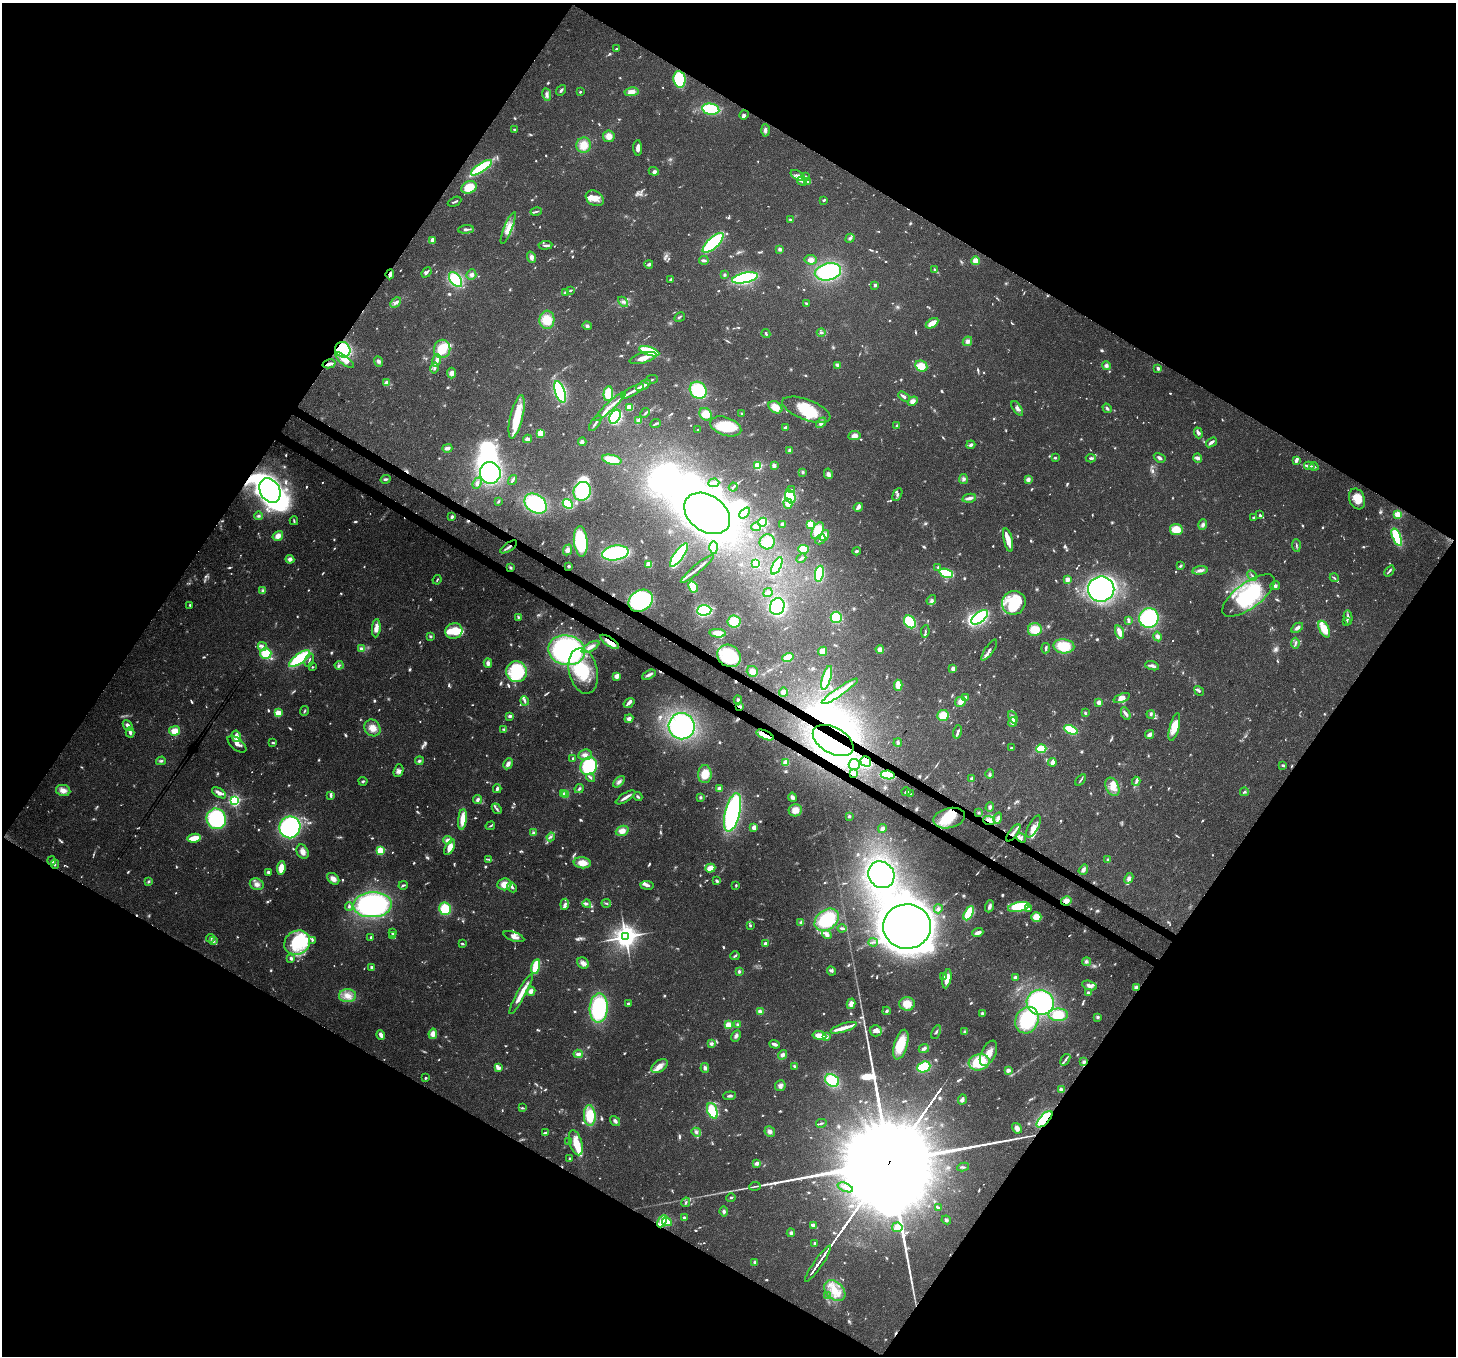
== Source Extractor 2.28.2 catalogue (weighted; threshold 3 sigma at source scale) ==
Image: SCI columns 77-5889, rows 355-5769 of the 5960 x 6058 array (HDU 1 of 3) = the unmasked area's bounding box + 8 px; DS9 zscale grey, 4 x 4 block average (1 PNG px = mean of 4 x 4 image px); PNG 1458 x 1358 px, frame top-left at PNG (2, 3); each listed source drawn as its Kron ellipse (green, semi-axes under 4 px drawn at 4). Shown black and unused: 49% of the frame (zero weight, under 3 of 4 exposures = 8% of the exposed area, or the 3 px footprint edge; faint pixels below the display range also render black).
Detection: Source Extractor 2.28.2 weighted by HDU 2 'WHT'. Background 0.0595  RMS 0.0035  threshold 0.0158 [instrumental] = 3 sigma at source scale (4.5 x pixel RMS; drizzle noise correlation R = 1.50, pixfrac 1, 0.0396/0.0396 arcsec/px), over >= 5 px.
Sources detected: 1281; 70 too faint to see at this stretch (4 x 4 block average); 37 inside a brighter object's white glare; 10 cosmic-ray / hot-pixel residue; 3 long thin detections or spike segments (spike, bleed or trail) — neither listed nor drawn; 30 coinciding with a brighter row at this scale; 124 inside a brighter listed object's ellipse — not listed separately; of the other 1007, all 500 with FLUX_AUTO >= 2.94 (the completeness limit of this list) listed and drawn (507 fainter detections not listed), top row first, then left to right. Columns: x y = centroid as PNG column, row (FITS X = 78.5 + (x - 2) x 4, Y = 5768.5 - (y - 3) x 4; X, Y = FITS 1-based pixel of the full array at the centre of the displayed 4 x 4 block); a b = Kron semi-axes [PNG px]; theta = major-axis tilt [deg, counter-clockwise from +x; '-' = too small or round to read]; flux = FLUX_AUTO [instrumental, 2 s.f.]
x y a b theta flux
616 49 2 2 - 3.7
679 79 8 6 -82 120
561 90 6 2 50 4.6
580 92 2 2 - 5.5
631 92 7 4 10 17
547 95 6 4 -80 7.9
711 109 8 5 -11 120
744 115 5 3 - 6
514 129 2 2 - 6.5
765 130 6 3 -89 8.3
609 136 6 5 - 18
584 145 8 7 - 34
638 148 8 3 -88 11
481 168 12 4 34 160
654 171 5 4 - 6.1
798 175 8 4 -32 10
805 176 3 3 - 3.4
802 181 5 3 - 6.6
807 182 3 3 - 3.6
469 187 8 6 25 49
595 198 9 7 -31 23
824 200 3 2 - 4
455 202 7 2 25 4.1
536 212 6 2 15 3.5
790 220 3 3 - 4
508 228 17 4 68 22
466 229 8 3 6 8.6
850 238 5 3 - 4.8
432 240 4 2 - 27
713 243 13 5 43 180
545 245 7 2 5 5.1
780 249 4 3 - 5.7
531 257 6 4 -70 9.6
704 260 5 2 - 8.3
811 260 6 4 -11 17
976 261 4 4 - 22
649 264 4 3 - 5.9
934 270 4 3 - 3.1
427 272 6 2 49 5.9
828 272 13 8 12 220
390 274 5 3 - 6.7
471 275 5 5 - 8.1
724 275 3 3 - 3
745 278 13 5 12 230
671 279 3 2 - 3.8
456 280 8 5 -52 100
875 285 2 2 - 16
570 290 3 2 - 3.4
565 292 2 2 - 8.5
623 302 6 4 -44 6.9
396 303 6 3 43 8.5
806 303 2 2 - 3.1
680 317 6 2 30 3.5
547 320 9 7 87 44
932 323 7 3 33 26
587 326 5 3 - 5.6
821 332 4 3 - 4.6
766 334 5 2 - 3.4
967 341 5 4 - 8.4
442 349 9 8 - 44
343 350 8 7 - 140
649 351 10 4 -17 98
643 358 14 5 15 20
345 360 11 4 -38 16
437 360 6 3 70 14
378 361 5 4 - 5.8
329 364 7 2 14 7.5
838 365 4 3 - 7.8
1106 365 4 4 - 6.7
921 366 6 5 - 38
435 368 5 3 - 5.5
1158 368 3 2 - 7.8
451 373 5 4 - 11
651 380 7 2 23 3.2
386 383 3 3 - 12
643 385 8 3 30 15
698 390 9 8 - 110
632 391 12 2 29 11
560 392 11 5 -71 240
608 394 7 5 86 53
904 396 6 3 -30 7.5
913 401 5 4 - 12
610 406 21 2 43 14
630 407 4 3 - 26
775 407 7 5 -34 31
1017 408 8 4 -56 8
1107 408 5 2 - 4.9
806 410 25 10 -21 87
645 413 5 2 - 3.3
742 413 2 2 - 3
706 414 7 5 -47 32
517 417 22 6 76 73
615 417 7 5 62 170
639 420 4 3 - 21
595 423 9 2 55 5.8
656 423 6 2 23 3.3
821 423 6 3 47 9.2
896 425 2 2 - 3.6
726 426 16 9 -19 73
785 428 4 3 - 4.7
698 430 3 2 - 4.1
541 433 4 3 - 38
1198 433 5 2 - 9.8
854 436 6 4 10 13
528 439 4 3 - 9.9
582 442 4 4 - 6.1
1211 442 6 2 38 10
971 445 4 2 - 6.5
447 448 5 3 - 9
790 450 3 3 - 5.8
1055 458 3 3 - 3
1091 458 5 2 - 5.6
1160 458 6 3 -32 6.4
1198 458 4 4 - 6.1
612 460 10 4 -13 61
1296 460 3 2 - 7.5
774 465 2 2 - 27
758 466 2 2 - 210
1309 466 5 3 - 7.3
1314 467 4 2 - 4.6
803 472 3 3 - 3.4
490 473 11 10 - 240
828 474 5 4 - 7.5
386 479 5 2 - 4.9
963 479 5 4 - 6.5
1028 479 4 3 - 8.6
513 480 5 2 - 4.4
477 483 6 3 67 6.8
714 483 5 2 - 10
733 487 4 2 - 3
792 490 3 3 - 3.5
270 491 13 10 -60 370
582 491 9 8 - 120
897 495 7 2 63 4
790 496 7 5 -69 110
969 498 7 3 12 11
1357 499 11 7 -68 33
499 501 4 3 - 3.2
536 503 12 9 -34 190
568 504 5 3 - 99
788 504 5 4 - 22
858 507 5 2 - 11
707 513 25 18 -36 840
745 513 6 2 51 4.2
1260 515 3 3 - 3.3
1398 515 2 2 - 150
258 516 4 3 - 3.8
452 517 3 2 - 7.7
1254 517 4 2 - 4.4
294 521 4 2 - 3
763 522 5 4 - 75
783 524 3 3 - 9.6
810 524 3 3 - 31
1203 525 5 3 - 7.4
756 527 5 4 - 9.7
1176 529 6 5 - 42
818 531 9 5 62 62
824 535 6 4 57 31
278 536 5 4 - 17
1397 537 9 4 -68 110
820 539 5 2 - 6.4
1008 540 12 4 -78 24
581 541 15 6 -84 150
767 542 8 7 - 29
1296 545 6 2 -86 3.4
509 547 10 2 33 8.3
714 547 6 4 -89 28
804 549 5 4 - 47
567 550 5 4 - 9.6
856 551 4 3 - 3.9
615 553 13 7 9 250
679 555 14 5 55 200
801 558 5 2 - 6.9
290 559 4 4 - 9.4
756 563 4 2 - 49
649 564 4 4 - 18
569 566 2 2 - 5.9
777 566 9 3 64 100
1181 566 3 2 - 4.2
938 567 3 3 - 3.1
511 568 4 3 - 3.6
697 569 21 2 40 11
1200 570 8 3 7 10
1389 571 6 2 47 4
946 573 7 3 -18 150
819 574 8 4 79 89
1252 575 6 2 -60 3.7
1334 578 5 2 - 3.2
1067 579 2 2 - 47
437 580 5 2 - 3.1
1275 586 5 3 - 6.7
693 587 6 3 -64 54
1101 589 13 12 - 650
263 590 3 3 - 4.3
768 593 5 2 - 8.9
1248 595 31 12 36 200
931 600 5 3 - 4.4
641 601 13 10 34 280
1014 603 12 11 - 64
190 605 4 2 - 3.4
777 607 8 7 - 230
704 610 7 5 4 150
518 617 4 3 - 3.4
836 617 5 5 - 71
980 617 9 5 39 210
1348 617 7 2 -83 7.7
1149 618 10 9 - 210
1128 620 3 2 - 7
1346 621 3 2 - 3.5
734 622 6 6 - 41
910 622 7 5 -51 120
376 628 9 4 85 17
1297 628 6 4 34 7.9
1324 629 9 5 -64 39
1035 630 7 6 - 47
454 631 8 7 - 40
925 631 6 2 81 4.3
1119 632 7 3 -74 20
718 633 8 4 -3 20
430 636 3 3 - 3.2
1157 636 5 4 - 7.1
610 642 11 3 -34 26
1295 643 5 3 - 5.3
262 646 4 4 - 6.7
1064 646 10 7 -4 79
590 647 10 4 30 12
1046 648 5 2 - 6
361 649 4 3 - 8.5
567 650 18 14 -11 490
880 650 4 4 - 12
989 650 12 2 55 9.4
822 651 5 4 - 21
266 653 6 5 - 51
729 656 12 10 -37 130
788 657 6 4 14 28
299 659 12 5 36 150
309 660 7 2 71 3.6
488 663 4 4 - 10
339 665 4 2 - 4
1152 666 7 3 -17 8.5
312 667 2 2 - 3
953 669 2 2 - 25
583 671 23 14 -77 100
752 671 6 5 - 16
517 672 11 10 - 170
649 675 7 3 27 8.1
617 676 4 3 - 15
827 678 12 4 74 80
898 685 5 3 - 32
840 691 21 4 35 28
1199 691 5 2 - 3.6
783 692 5 4 - 11
965 697 4 3 - 4.6
1122 698 8 4 21 19
738 700 4 3 - 5
525 701 4 3 - 4.6
960 702 5 5 - 14
1099 702 4 3 - 10
629 703 6 2 35 11
740 706 4 2 - 4.9
305 711 5 2 - 3.2
278 713 2 2 - 93
1085 713 2 2 - 3.5
1126 714 7 4 -65 7.2
1151 714 4 3 - 5.2
943 715 6 5 - 37
510 716 4 3 - 5
1013 717 6 4 -64 10
629 719 4 4 - 9
1013 722 5 4 - 12
128 725 6 3 -46 8.4
682 726 13 13 - 310
1174 727 14 4 75 44
372 728 9 7 -52 23
504 729 4 3 - 3.7
1071 730 7 4 -24 100
174 731 5 4 - 26
130 732 5 3 - 6.6
958 732 7 2 74 6.5
1150 734 5 3 - 12
765 735 9 2 -25 59
236 736 6 3 -78 16
833 740 22 13 -29 370
273 743 4 2 - 3.8
898 743 4 3 - 4.8
237 744 11 5 -40 15
1011 748 3 2 - 3.2
1041 749 5 3 - 81
585 755 7 5 8 13
573 758 2 2 - 4.7
161 761 5 3 - 4.3
419 761 4 3 - 4.8
866 761 5 5 - 97
1052 762 4 2 - 14
786 763 3 3 - 19
508 764 6 3 62 12
854 764 5 5 - 12
1283 765 3 2 - 3.8
589 766 9 8 - 180
398 771 6 4 69 7.9
705 774 9 6 88 35
853 774 2 2 - 22
990 774 5 2 - 3.3
888 775 7 4 -8 82
591 778 5 3 - 3.4
971 778 4 3 - 4
1081 780 6 2 55 3.4
363 781 4 2 - 3.9
1136 781 4 3 - 5.7
619 782 7 3 44 8
1112 787 9 6 -65 19
497 789 4 2 - 6.8
579 789 5 3 - 4.4
719 789 4 4 - 7.1
63 790 7 5 -11 16
906 792 4 2 - 4.1
1244 792 4 2 - 3.5
219 793 8 3 -32 14
563 794 2 2 - 3.2
566 794 2 2 - 79
910 794 2 2 - 5.7
331 795 3 2 - 5.2
626 797 11 2 32 12
638 797 4 3 - 3.7
700 797 3 3 - 3.7
792 797 5 3 - 8.4
234 800 2 2 - 470
477 800 5 3 - 6.5
990 807 5 3 - 6
497 809 6 2 -48 4.7
795 810 6 6 - 23
732 812 20 7 76 420
979 813 3 3 - 3
849 816 3 3 - 3.9
949 818 16 10 13 79
998 818 6 3 73 11
216 819 10 9 - 180
462 819 10 4 84 31
989 821 6 4 -20 15
490 826 5 2 - 3.2
1034 826 12 5 61 13
290 827 11 10 - 400
754 827 2 2 - 29
882 829 4 4 - 7.1
622 831 7 5 22 19
533 833 3 3 - 6.2
1013 833 10 2 52 14
551 837 4 3 - 4.9
194 838 6 3 10 47
1021 838 5 4 - 7
447 840 4 4 - 9.3
450 847 8 4 61 25
380 850 2 2 - 180
303 852 7 5 -62 15
488 859 3 2 - 3.1
1108 860 3 3 - 4.1
52 861 4 4 - 5.9
582 863 8 5 -6 27
55 864 4 2 - 3.9
281 868 7 4 83 30
710 868 5 3 - 27
1083 870 5 4 - 7.2
268 872 3 3 - 5.8
881 875 14 12 -52 260
1129 878 6 4 62 8.1
333 879 7 5 -40 14
717 881 3 2 - 5.4
148 882 4 3 - 3.6
257 884 7 5 -24 13
504 884 7 6 - 27
403 885 4 2 - 4.4
647 885 6 4 -8 7.8
736 885 4 2 - 2.9
512 887 6 3 -48 6
1066 901 5 4 - 16
606 903 5 2 - 3.4
565 904 5 3 - 8.6
587 904 4 2 - 4.2
372 905 19 12 3 440
349 906 4 3 - 4.1
989 906 6 3 70 8.1
1019 907 11 4 11 130
445 909 6 6 - 79
938 909 4 3 - 3.7
1029 909 3 3 - 3.6
969 913 8 4 62 71
1036 917 5 4 - 31
827 920 13 9 38 120
801 922 4 3 - 4.7
750 926 3 3 - 3.8
907 926 24 22 1 4300
842 928 4 2 - 5.3
392 932 4 2 - 3.6
978 933 5 3 - 13
827 935 5 3 - 12
393 936 2 2 - 12
371 937 2 2 - 4.1
514 937 11 4 -20 13
625 937 4 4 - 2200
210 938 4 3 - 4.1
312 940 3 3 - 3.5
213 941 3 2 - 3.6
873 942 4 2 - 3.2
297 943 13 11 30 130
765 943 3 2 - 5.3
462 944 3 2 - 3.5
735 956 4 2 - 3.9
291 958 2 2 - 13
1087 962 4 3 - 4.6
583 963 6 5 - 11
536 967 7 3 74 72
372 968 3 2 - 9.1
739 971 3 3 - 5
831 971 5 3 - 4.3
944 976 3 2 - 3
1015 977 4 3 - 5.8
947 979 10 4 79 24
1089 985 7 4 -18 11
1136 988 4 3 - 15
531 991 4 4 - 11
1088 993 4 3 - 5.1
521 994 23 3 61 36
348 996 8 6 -1 22
1040 1002 13 12 - 330
628 1003 3 2 - 3.4
851 1004 5 4 - 13
907 1004 8 6 -2 34
599 1008 14 9 88 210
760 1011 3 2 - 12
887 1011 4 3 - 4.1
982 1013 4 3 - 4.6
1058 1015 10 6 -1 63
1098 1017 4 3 - 4.6
1027 1020 13 11 65 150
728 1025 4 3 - 23
738 1025 2 2 - 26
844 1028 14 3 17 23
876 1031 6 5 - 12
936 1032 7 2 63 3.9
965 1032 4 3 - 4.5
433 1034 5 4 - 17
381 1035 5 2 - 16
819 1035 7 4 -8 23
736 1036 6 3 63 7.6
826 1037 2 2 - 33
711 1044 4 4 - 5.5
774 1044 5 2 - 11
901 1045 15 6 74 72
924 1048 5 3 - 8.8
988 1053 13 7 64 28
578 1054 4 3 - 10
782 1055 5 4 - 7.8
1065 1060 6 2 55 4.5
979 1062 10 8 14 120
1084 1062 4 3 - 6
660 1066 9 5 35 16
795 1066 4 3 - 3.5
924 1067 7 5 22 85
498 1068 4 3 - 9.1
705 1068 5 3 - 6.3
1008 1070 3 3 - 11
425 1078 3 2 - 3.2
832 1080 7 6 - 110
780 1086 5 5 - 9.3
1061 1089 2 2 - 45
730 1096 6 3 5 4.8
962 1099 5 3 - 8.4
522 1108 4 2 - 3.3
712 1111 8 5 -69 72
590 1116 10 6 -89 66
1045 1119 10 4 47 100
615 1121 5 4 - 5.9
821 1123 5 2 - 3.1
1017 1128 6 4 -58 13
770 1131 5 5 - 9
545 1132 3 3 - 3.3
696 1132 5 3 - 5.7
569 1142 3 2 - 3.5
576 1143 13 6 -73 39
570 1159 2 2 - 7.4
757 1163 4 2 - 18
963 1167 6 2 8 3.3
755 1186 6 2 6 3
845 1187 8 2 -21 5.4
731 1198 5 2 - 3.4
686 1202 5 2 - 3.6
938 1207 4 2 - 3.2
724 1211 5 3 - 5.2
684 1217 3 3 - 4.5
946 1220 5 3 - 3.8
662 1221 6 4 61 27
667 1222 5 2 - 42
813 1225 4 2 - 11
897 1227 5 5 - 13
791 1233 4 3 - 5.4
815 1243 4 2 - 4.3
755 1262 3 3 - 3.3
818 1264 22 2 55 8100
835 1291 12 8 -43 39
828 1296 4 2 - 3
Overlapping masked pixels (flux is a lower limit): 18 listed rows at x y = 390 274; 343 350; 329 364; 509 547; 641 601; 610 642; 729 656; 740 706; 765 735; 833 740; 866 761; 853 774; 888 775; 989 821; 1013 833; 1066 901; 1136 988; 1045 1119